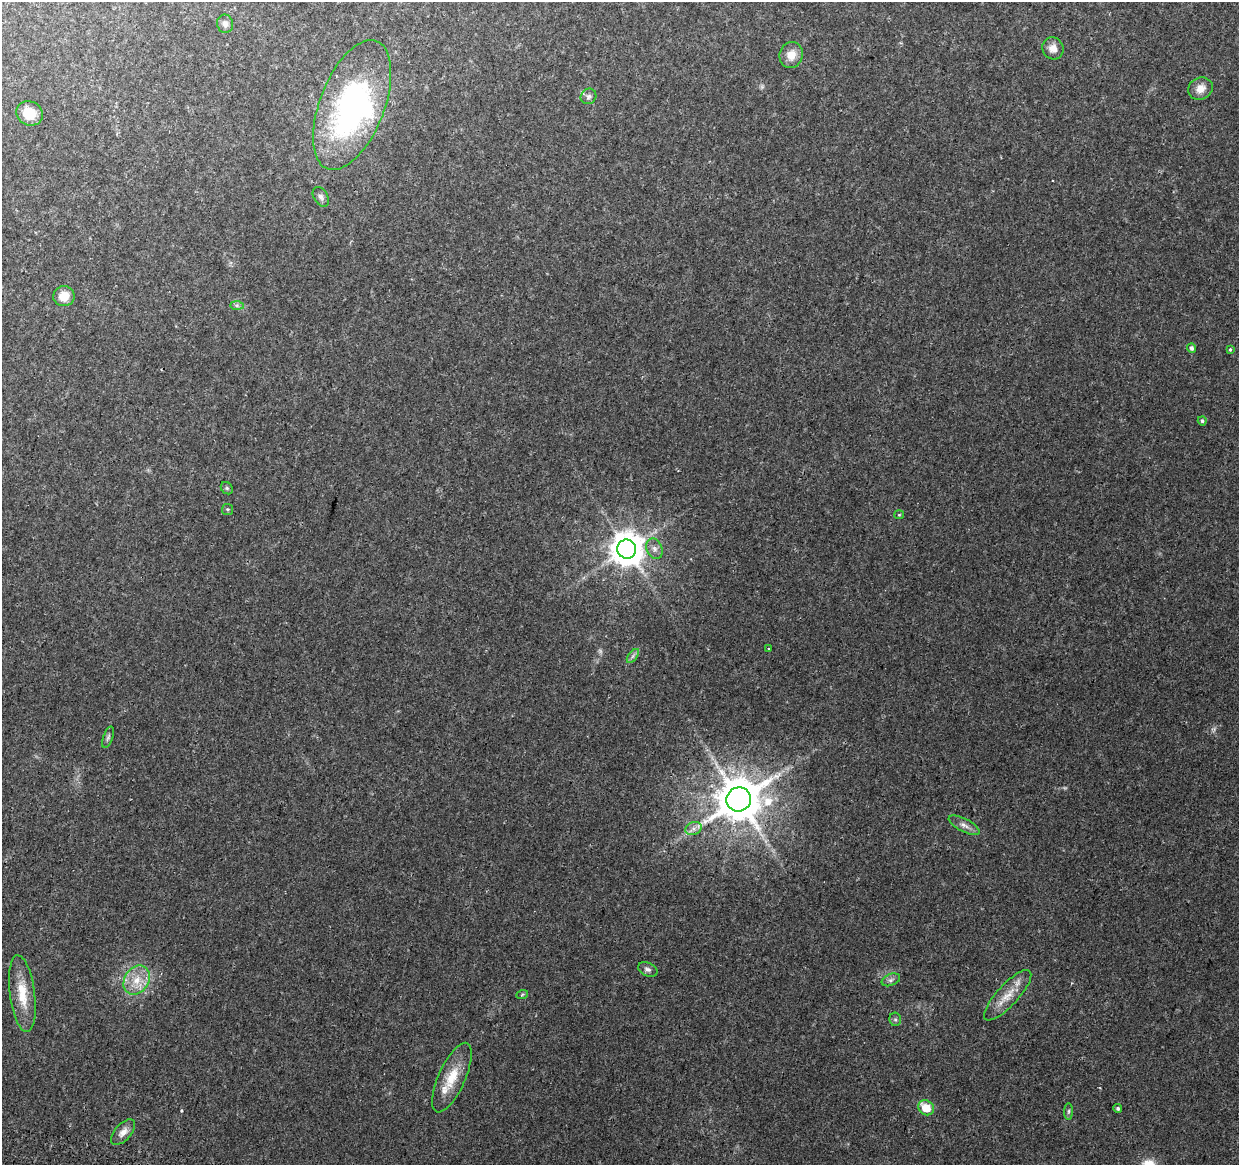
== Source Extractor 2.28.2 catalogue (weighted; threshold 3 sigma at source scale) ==
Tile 7 of 4 x 4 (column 3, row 2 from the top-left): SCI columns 2494-3730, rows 2655-3817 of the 4979 x 5250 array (HDU 1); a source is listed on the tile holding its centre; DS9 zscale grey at full resolution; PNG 1241 x 1167 px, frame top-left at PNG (2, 2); each listed source drawn as its Kron ellipse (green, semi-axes under 4 px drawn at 4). Shown black and unused: <1% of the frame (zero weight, under 2 of 3 exposures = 3% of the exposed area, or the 3 px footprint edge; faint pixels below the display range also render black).
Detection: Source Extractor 2.28.2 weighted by HDU 2 'WHT'; one run over the whole footprint, this tile lists its part. Background 0.0364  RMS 0.0037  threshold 0.0166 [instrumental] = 3 sigma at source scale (4.5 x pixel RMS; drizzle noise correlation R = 1.50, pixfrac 1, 0.0396/0.0396 arcsec/px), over >= 5 px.
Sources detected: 40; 1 too faint to see at this stretch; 1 inside a brighter object's white glare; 1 cosmic-ray / hot-pixel residue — neither listed nor drawn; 1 inside a brighter listed object's ellipse — not listed separately; the other 36 listed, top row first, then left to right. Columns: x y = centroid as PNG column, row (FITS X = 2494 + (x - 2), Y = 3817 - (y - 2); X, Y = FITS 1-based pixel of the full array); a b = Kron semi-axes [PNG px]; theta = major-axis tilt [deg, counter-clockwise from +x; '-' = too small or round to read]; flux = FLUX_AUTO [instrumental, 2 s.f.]
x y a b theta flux
225 24 9 8 - 1.6
1053 48 11 10 - 2.9
791 55 13 11 71 4.5
1200 89 12 11 - 3.5
588 96 8 7 - 1.2
352 105 68 32 69 88
29 113 14 12 -25 7
321 197 11 7 -59 1.4
64 296 10 10 - 5.1
237 305 7 4 -1 0.79
1192 348 5 4 - 0.97
1230 350 3 3 - 0.85
1202 421 4 4 - 0.58
227 488 7 5 -46 0.66
227 509 5 5 - 0.61
899 515 5 4 - 0.37
627 549 9 9 - 790
654 549 10 7 -68 1.8
769 648 3 3 - 0.73
633 656 8 4 53 0.94
108 737 11 5 71 0.92
739 799 12 12 - 1800
964 825 17 6 -27 2.2
694 829 8 6 19 1.6
648 969 10 6 -24 1.3
137 980 15 12 56 6.2
891 980 9 5 21 1.1
22 994 39 12 -82 9.7
522 995 6 3 20 0.43
1008 995 33 10 47 6.7
895 1019 6 6 - 0.77
452 1078 37 13 66 10
926 1108 8 7 - 7.2
1118 1108 4 4 - 0.67
1069 1111 8 4 89 0.66
123 1132 15 8 47 2.6
Overlapping masked pixels (flux is a lower limit): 1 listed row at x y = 739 799